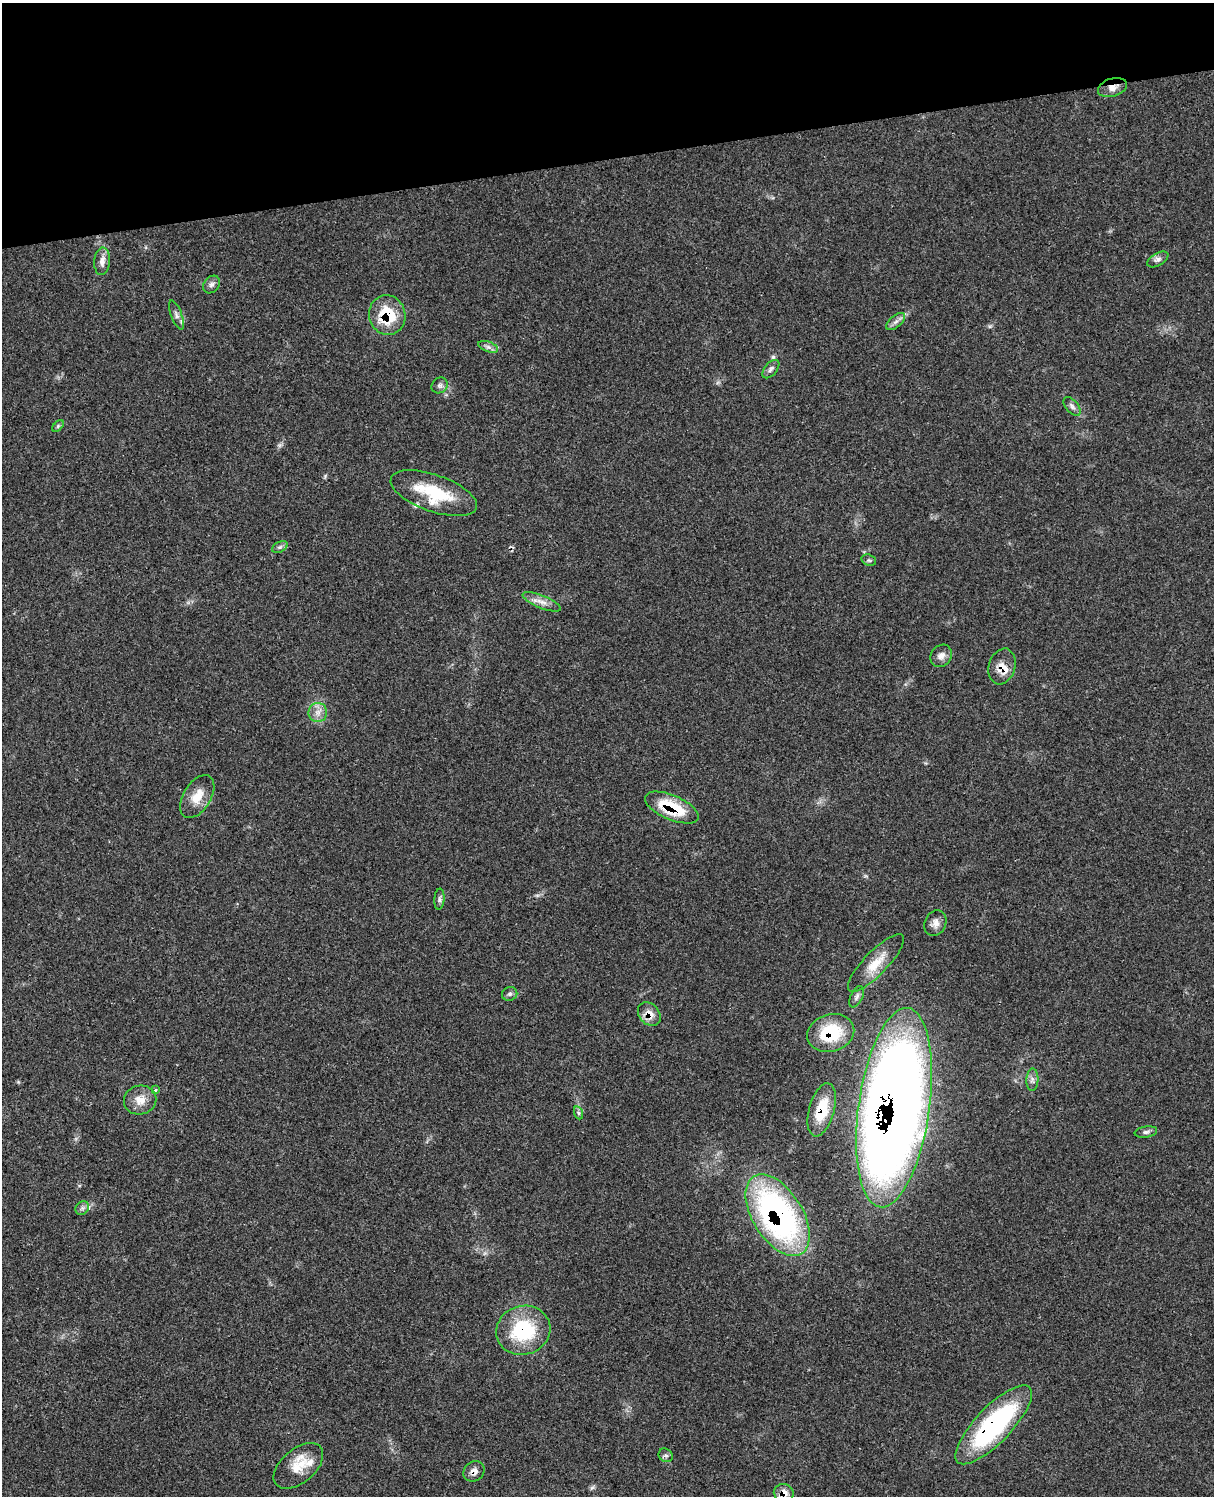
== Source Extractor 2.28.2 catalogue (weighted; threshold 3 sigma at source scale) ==
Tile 3 of 4 x 3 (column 3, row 1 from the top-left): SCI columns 2546-3757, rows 3265-4758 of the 5085 x 4922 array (HDU 1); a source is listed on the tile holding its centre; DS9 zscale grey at full resolution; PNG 1216 x 1498 px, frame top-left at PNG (2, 3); each listed source drawn as its Kron ellipse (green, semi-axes under 4 px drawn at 4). Shown black and unused: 11% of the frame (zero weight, under 3 of 4 exposures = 6% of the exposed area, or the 3 px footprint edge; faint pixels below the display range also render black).
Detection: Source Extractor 2.28.2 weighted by HDU 2 'WHT'; one run over the whole footprint, this tile lists its part. Background 0.107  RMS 0.0066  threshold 0.0295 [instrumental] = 3 sigma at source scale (4.5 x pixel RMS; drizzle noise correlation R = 1.50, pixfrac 1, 0.05/0.05 arcsec/px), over >= 5 px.
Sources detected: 47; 4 inside a brighter listed object's ellipse — not listed separately; the other 43 listed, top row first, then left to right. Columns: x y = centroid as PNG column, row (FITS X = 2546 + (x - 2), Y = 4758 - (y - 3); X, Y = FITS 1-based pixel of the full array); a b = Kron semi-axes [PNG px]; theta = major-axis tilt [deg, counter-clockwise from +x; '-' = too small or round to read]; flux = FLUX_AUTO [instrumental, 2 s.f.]
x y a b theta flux
1112 87 15 9 17 5.2
1158 259 12 6 30 2.6
102 261 14 8 86 4.8
212 284 10 7 48 2.4
176 315 15 5 -68 2.9
387 315 20 18 -75 28
896 322 11 6 41 2.7
488 347 10 5 -19 2.3
771 369 11 6 49 2.3
440 385 8 7 - 2.1
1072 406 11 6 -50 2.4
58 426 7 4 46 0.99
434 493 45 18 -19 35
280 547 8 5 25 1.6
869 560 7 5 -20 1.3
542 602 20 6 -22 5.2
941 656 12 10 50 4
1002 666 18 13 73 8.3
318 712 9 9 - 4.6
197 796 24 13 58 11
672 808 29 12 -23 30
439 899 10 5 86 1.7
935 923 13 10 63 4.5
876 963 38 12 46 15
510 994 8 7 - 1.8
857 997 11 6 64 2.3
649 1014 13 10 -50 7
831 1033 24 18 16 34
1032 1080 11 6 88 2.7
155 1090 3 3 - 1.8
140 1100 16 14 11 8.6
894 1108 100 35 82 1300
822 1110 27 12 75 20
579 1113 7 4 -70 1.2
1146 1132 11 5 9 2
82 1208 7 6 - 1.9
778 1215 45 25 -58 200
523 1330 27 24 18 46
994 1425 52 18 46 110
666 1455 7 6 - 1.6
298 1466 29 17 40 15
474 1471 11 9 40 3.7
784 1493 10 9 - 6.3
Overlapping masked pixels (flux is a lower limit): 13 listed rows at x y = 1112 87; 387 315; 1002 666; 672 808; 649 1014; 831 1033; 894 1108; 822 1110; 778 1215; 523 1330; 994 1425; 474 1471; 784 1493